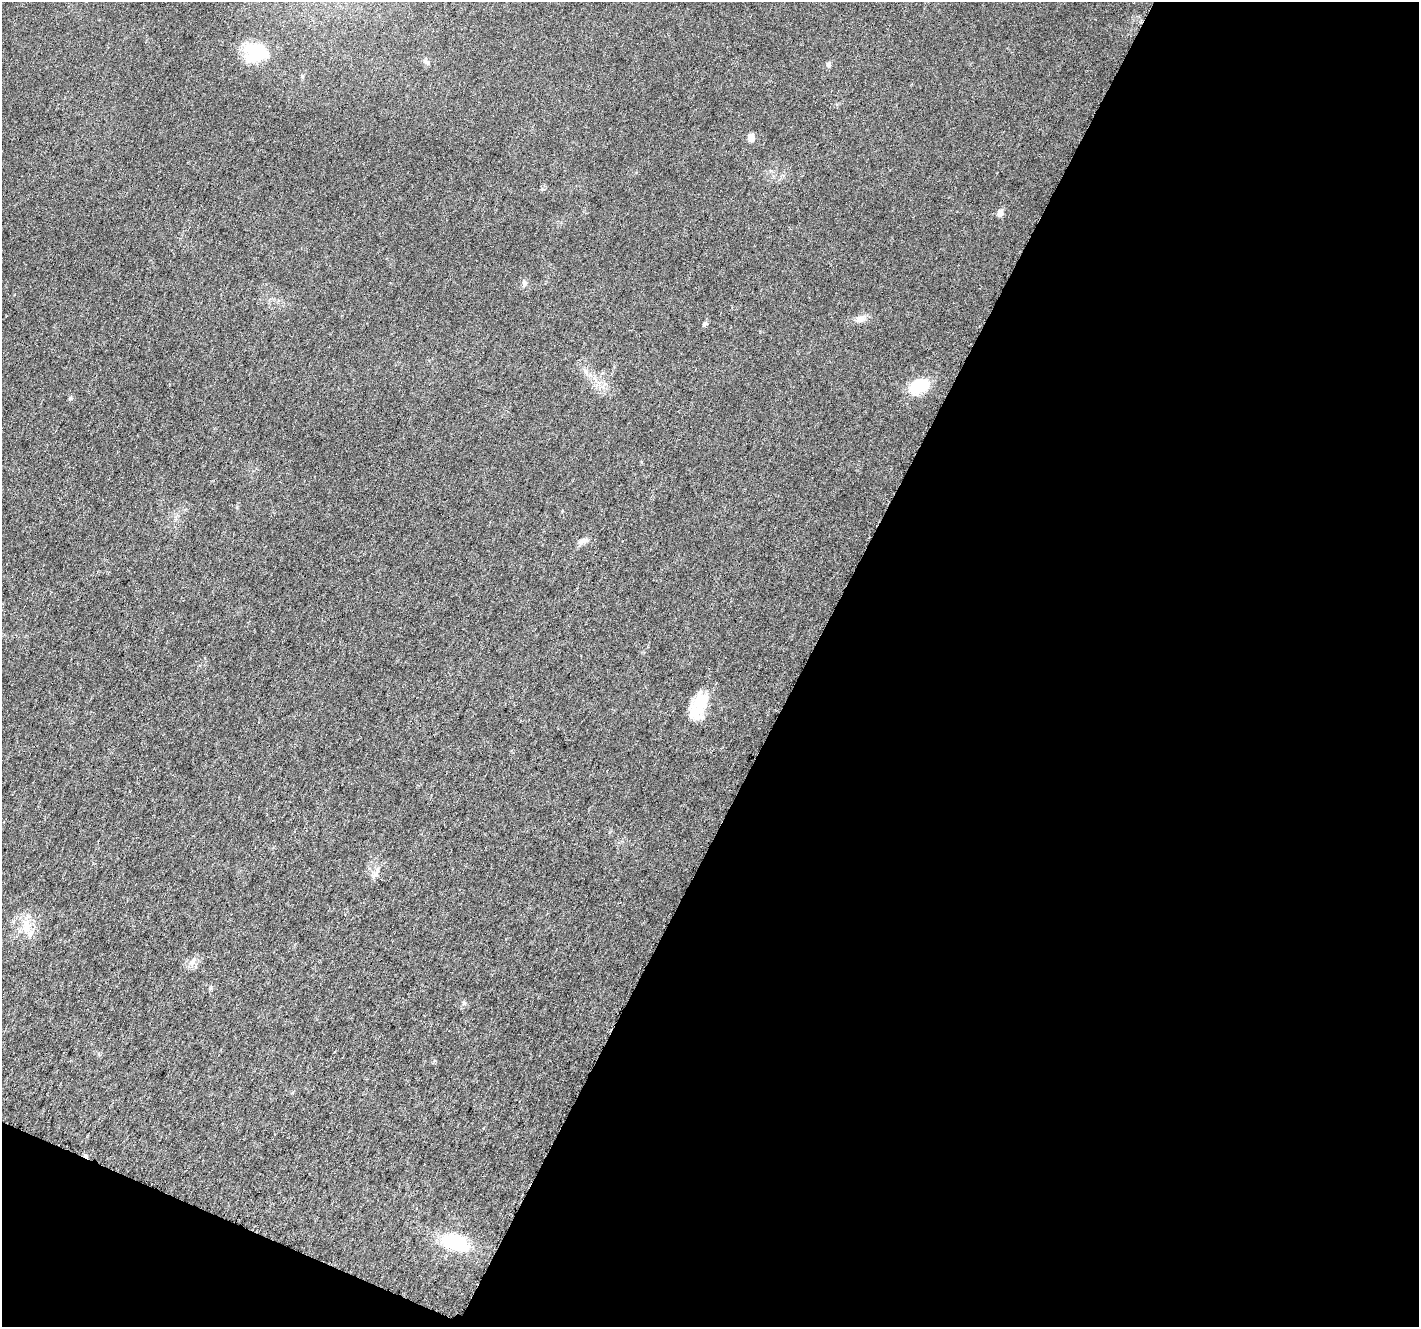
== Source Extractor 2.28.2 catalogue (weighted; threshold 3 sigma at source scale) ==
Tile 4 of 2 x 2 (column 2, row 2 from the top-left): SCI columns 1423-2839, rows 133-1457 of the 2845 x 2896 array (HDU 1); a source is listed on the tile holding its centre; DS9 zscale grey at full resolution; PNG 1421 x 1329 px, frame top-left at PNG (2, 2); no overlay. Shown black and unused: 46% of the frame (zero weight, under 3 of 6 exposures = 1% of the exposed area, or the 3 px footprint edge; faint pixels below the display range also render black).
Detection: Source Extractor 2.28.2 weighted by HDU 2 'WHT'; one run over the whole footprint, this tile lists its part. Background 0.0271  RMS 0.0048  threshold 0.0197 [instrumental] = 3 sigma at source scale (4.09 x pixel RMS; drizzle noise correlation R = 1.36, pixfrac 0.8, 0.0396/0.0396 arcsec/px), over >= 5 px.
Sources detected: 18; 1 inside a brighter listed object's ellipse — not listed separately; the other 17 listed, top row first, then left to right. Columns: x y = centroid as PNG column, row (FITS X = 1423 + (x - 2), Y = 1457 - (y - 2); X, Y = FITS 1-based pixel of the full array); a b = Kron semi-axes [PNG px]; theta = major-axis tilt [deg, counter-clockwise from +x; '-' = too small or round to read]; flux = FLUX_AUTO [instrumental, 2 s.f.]
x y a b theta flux
256 52 32 25 -3 19
426 62 10 5 -37 1.3
828 64 7 5 81 1.3
751 137 7 6 - 3.7
1000 213 7 6 - 2.6
524 283 9 6 89 1.4
860 319 12 9 -7 2.7
704 324 6 5 - 0.99
919 386 21 13 24 17
70 398 7 4 45 0.64
563 510 3 3 - 1.2
584 541 15 7 34 2.1
699 706 32 15 62 16
375 875 8 5 30 1.5
26 926 21 12 82 7.5
464 1003 7 4 -72 0.7
454 1242 30 16 -17 27
Unlisted compact peaks at least as high as the median listed source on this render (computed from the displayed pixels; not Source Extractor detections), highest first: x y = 193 962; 210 988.